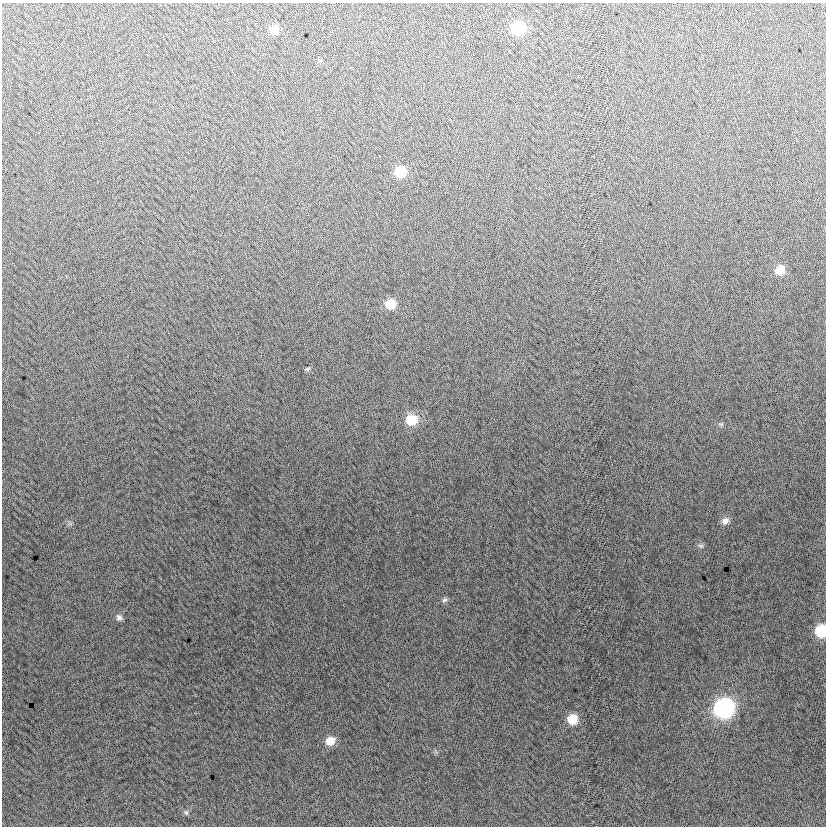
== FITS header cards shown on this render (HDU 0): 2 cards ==
NAXIS1  =                  824
NAXIS2  =                  824

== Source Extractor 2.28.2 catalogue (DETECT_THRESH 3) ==
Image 824 x 824 px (HDU 0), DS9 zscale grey, 1 PNG px = 1 image px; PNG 828 x 828 px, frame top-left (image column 1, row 824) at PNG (2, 3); no overlay
Background -6.11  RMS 12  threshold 37.5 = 3 sigma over >= 5 px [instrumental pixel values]
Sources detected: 17; all 17 listed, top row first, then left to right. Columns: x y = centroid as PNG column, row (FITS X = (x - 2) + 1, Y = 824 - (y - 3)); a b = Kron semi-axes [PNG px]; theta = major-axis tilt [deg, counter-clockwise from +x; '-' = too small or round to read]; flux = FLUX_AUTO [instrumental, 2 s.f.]
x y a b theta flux
518 28 10 9 - 53000
274 30 9 8 - 11000
400 172 9 8 - 23000
780 270 10 9 - 12000
390 304 10 8 6 17000
307 369 6 3 11 1400
411 420 12 10 9 22000
721 424 6 5 - 1500
725 521 10 8 34 4800
701 546 8 6 -14 2000
444 600 7 6 - 2000
119 617 8 7 - 2900
821 631 10 8 86 39000
724 708 11 10 - 240000
572 719 9 9 - 17000
330 741 10 8 23 11000
186 813 7 5 -89 1800
At the frame edge (FLAGS 8, measured only in part): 1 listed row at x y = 821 631